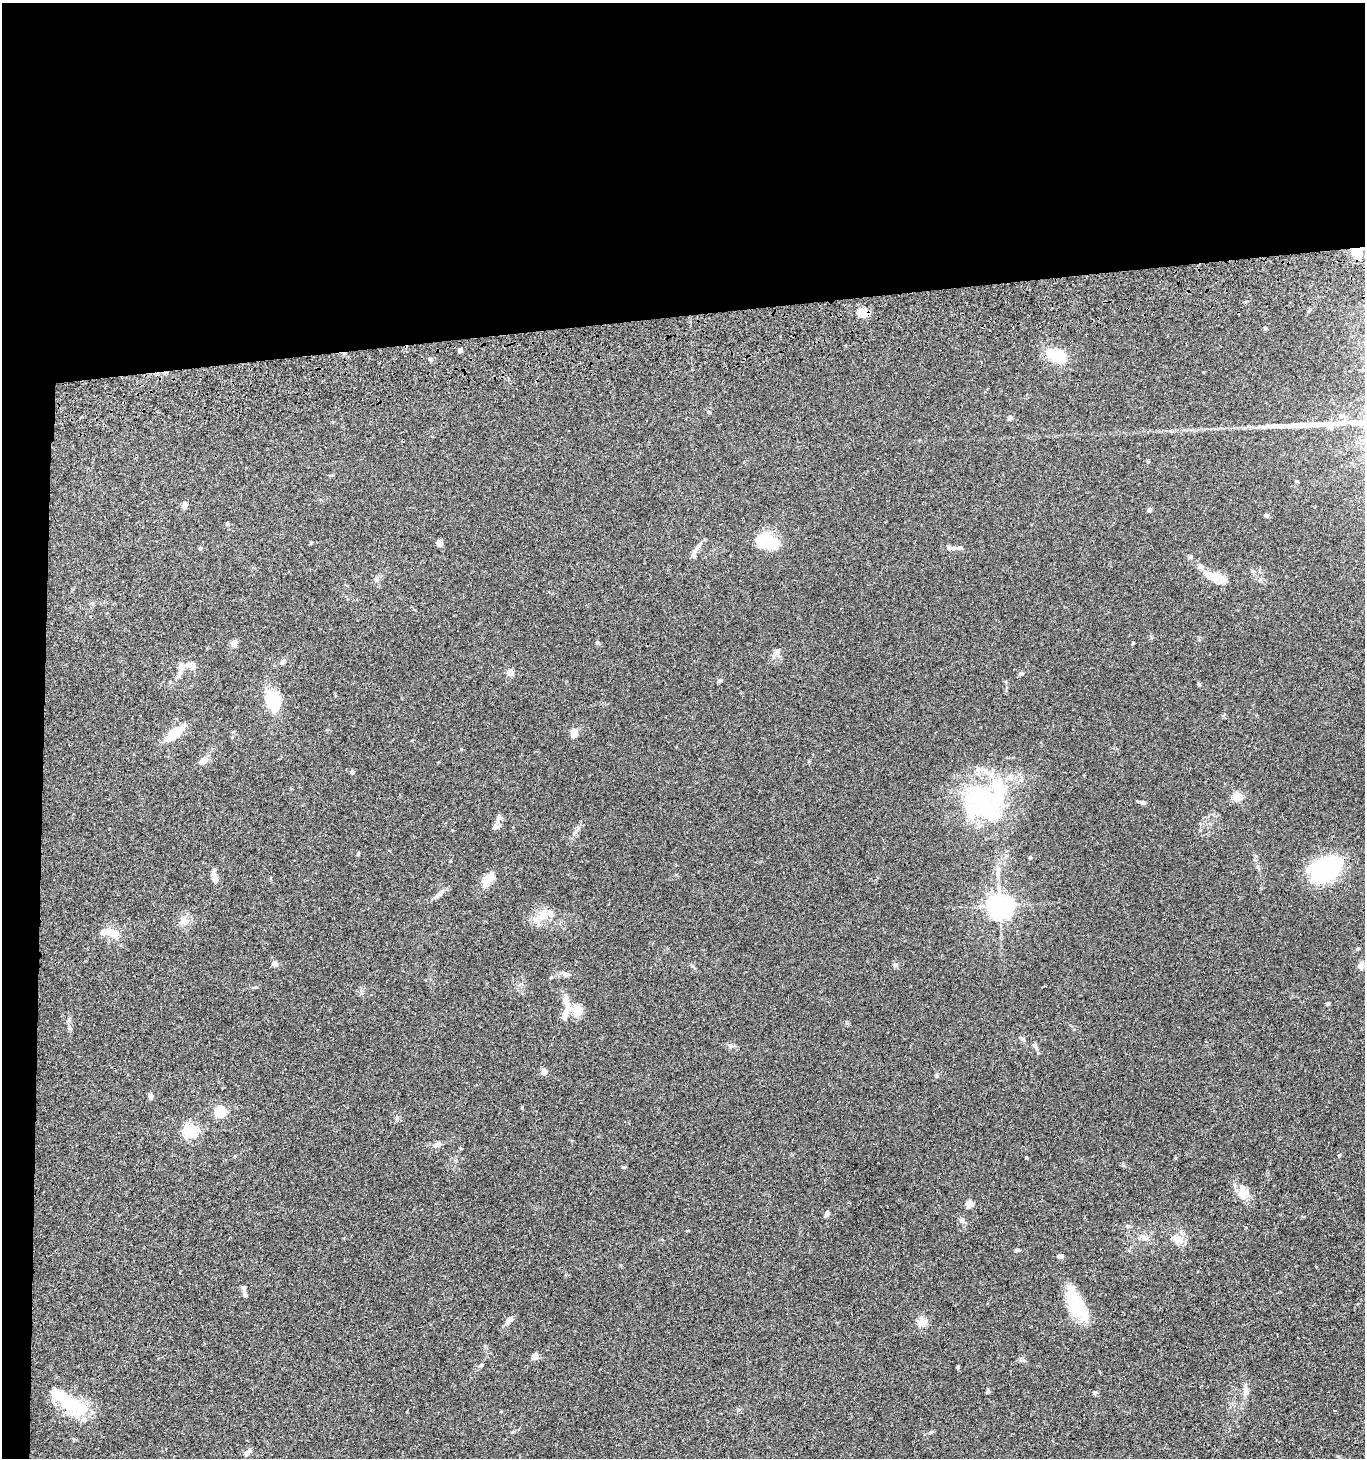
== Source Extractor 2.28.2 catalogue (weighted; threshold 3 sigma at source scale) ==
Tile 1 of 3 x 3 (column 1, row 1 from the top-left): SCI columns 198-1560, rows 3028-4483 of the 4423 x 4599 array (HDU 1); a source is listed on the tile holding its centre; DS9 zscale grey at full resolution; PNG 1367 x 1460 px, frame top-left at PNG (2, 3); no overlay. Shown black and unused: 24% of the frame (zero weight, under 3 of 4 exposures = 6% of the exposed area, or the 3 px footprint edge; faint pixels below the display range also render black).
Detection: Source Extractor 2.28.2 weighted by HDU 2 'WHT'; one run over the whole footprint, this tile lists its part. Background 0.0849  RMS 0.0062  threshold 0.0277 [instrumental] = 3 sigma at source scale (4.5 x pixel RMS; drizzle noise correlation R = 1.50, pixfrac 1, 0.05/0.05 arcsec/px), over >= 5 px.
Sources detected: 108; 3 inside a brighter object's white glare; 2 long thin detections or spike segments (spike, bleed or trail) — not listed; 8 inside a brighter listed object's ellipse — not listed separately; the other 95 listed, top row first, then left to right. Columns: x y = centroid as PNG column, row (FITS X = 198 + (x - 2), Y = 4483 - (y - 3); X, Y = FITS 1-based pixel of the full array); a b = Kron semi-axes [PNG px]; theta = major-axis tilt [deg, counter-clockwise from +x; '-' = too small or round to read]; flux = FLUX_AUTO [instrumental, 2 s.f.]
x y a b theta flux
1357 251 10 8 -6 10
862 312 5 5 - 38
1265 328 5 4 - 0.81
460 351 5 5 - 1.3
1057 356 25 13 -26 18
430 359 5 5 - 0.94
708 412 5 4 - 0.9
1342 415 7 4 1 1
1010 418 6 5 - 1.2
1329 424 12 10 0 4.5
1296 481 5 4 - 0.65
185 505 9 6 -90 2
1149 510 5 4 - 1.6
1266 515 6 5 - 1.1
227 524 5 4 - 0.68
766 542 27 16 -13 21
311 543 5 3 - 0.6
439 543 8 6 -69 2.2
200 548 5 4 - 1.1
949 548 9 6 12 2
959 548 10 6 8 1.9
696 549 19 6 54 3.5
1252 571 6 5 - 0.94
1213 576 23 10 -10 11
376 579 8 5 89 1.5
234 643 8 7 - 2.7
1133 643 4 3 - 0.86
777 652 10 7 29 2.5
283 662 8 6 29 1.5
181 668 16 7 72 4.6
510 673 5 4 - 10
1021 673 6 5 - 1
719 681 7 5 17 0.97
1199 684 5 4 - 0.8
273 701 19 13 -77 28
174 733 23 9 36 14
574 733 10 8 69 3.9
203 760 13 7 43 4.2
352 772 6 5 - 1.2
1237 797 13 10 9 6.1
983 798 64 37 -15 72
1143 802 8 5 -22 1.3
499 817 8 8 - 2.1
495 827 9 7 46 2.1
358 853 6 4 69 0.72
1030 858 4 4 - 0.61
1327 870 29 23 23 69
215 877 15 7 -76 3.1
488 879 17 9 56 8.6
438 895 20 5 36 3.1
999 906 8 7 - 540
542 915 19 12 58 8.6
183 921 11 9 -65 4.1
115 934 15 10 -52 5.9
1357 949 5 4 - 0.72
275 964 9 7 -60 1.8
895 965 8 6 6 1.6
1360 966 9 8 - 2.3
566 974 10 7 -26 2.2
255 987 6 3 18 0.68
566 1004 25 8 -72 6.8
1328 1004 5 4 - 0.77
577 1011 14 10 89 8.9
1023 1039 8 4 -54 1.1
730 1045 7 5 68 1.4
544 1071 7 6 - 2.9
936 1076 6 4 89 0.84
151 1096 7 6 - 1.4
220 1111 5 5 - 52
397 1118 6 4 -71 0.91
190 1130 6 6 - 120
437 1144 11 7 20 2.8
235 1156 4 3 - 0.55
1026 1157 3 3 - 0.62
623 1167 6 4 0 0.69
1243 1190 20 11 -47 6.9
969 1204 5 4 - 15
827 1213 8 5 71 1.6
1128 1226 5 5 - 1.1
1144 1237 9 7 -52 2.6
1177 1239 16 10 -21 5.9
1017 1250 6 4 -3 1.1
1060 1256 7 5 -4 1.8
245 1294 8 5 -82 1.5
1075 1304 39 15 -64 30
509 1320 13 6 51 3.2
922 1322 14 11 27 4.8
535 1356 8 7 - 3.3
481 1365 6 5 - 1.4
988 1391 7 4 76 0.85
1246 1391 13 6 -81 3
1094 1392 7 5 -14 1.1
67 1403 53 15 -45 30
931 1432 7 4 36 0.89
247 1453 11 6 44 2.3
Overlapping masked pixels (flux is a lower limit): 2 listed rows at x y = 1357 251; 862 312
Unlisted compact peaks at least as high as the median listed source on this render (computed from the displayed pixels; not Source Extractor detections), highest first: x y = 958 1367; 1339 1155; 961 1221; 1035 1045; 597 642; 1175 1158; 461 749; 522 1107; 452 830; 1148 462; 1038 1053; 578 828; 1023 1360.